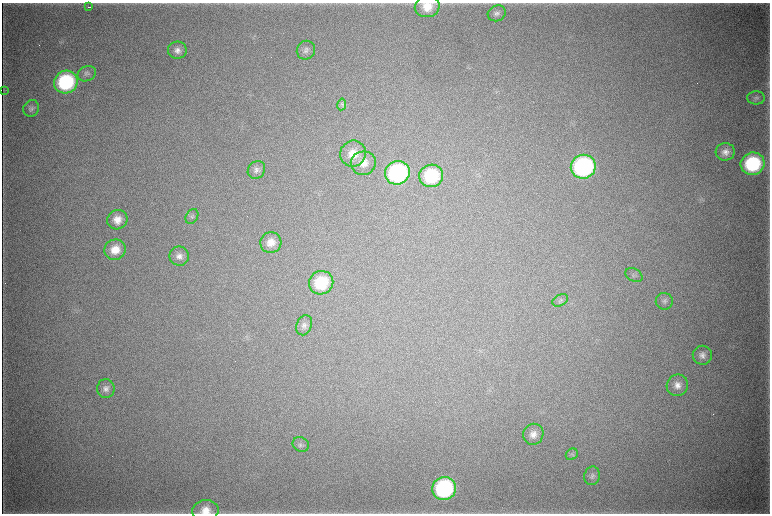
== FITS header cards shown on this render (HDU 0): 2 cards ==
NAXIS1  =                 1536 / length of data axis 1
NAXIS2  =                 1023 / length of data axis 2

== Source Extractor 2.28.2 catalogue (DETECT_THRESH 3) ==
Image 1536 x 1023 px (HDU 0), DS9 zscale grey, zoomed out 1/2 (1 PNG px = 2 x 2 image px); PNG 772 x 516 px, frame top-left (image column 1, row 1022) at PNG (2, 3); each listed source drawn as its Kron ellipse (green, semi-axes under 4 px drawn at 4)
Background 5280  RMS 42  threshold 125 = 3 sigma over >= 5 px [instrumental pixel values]
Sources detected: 41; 3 cannot appear on this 1/2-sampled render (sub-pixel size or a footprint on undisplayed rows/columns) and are neither listed nor drawn; the other 38 listed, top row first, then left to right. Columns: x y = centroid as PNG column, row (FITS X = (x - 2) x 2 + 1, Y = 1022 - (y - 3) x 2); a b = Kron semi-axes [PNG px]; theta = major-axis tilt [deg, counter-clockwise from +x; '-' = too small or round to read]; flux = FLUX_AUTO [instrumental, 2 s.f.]
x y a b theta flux
89 7 3 2 - 3.8e+03
427 7 12 10 12 1.4e+05
497 13 9 7 25 3.8e+04
177 50 9 8 - 5.4e+04
306 50 9 9 - 4.7e+04
87 74 9 7 24 3.3e+04
66 82 12 11 - 9.3e+05
4 90 3 3 - 6.4e+03
756 98 9 6 -2 2.9e+04
342 104 6 4 80 1.9e+04
31 108 8 7 - 3.4e+04
725 152 9 9 - 7.0e+04
353 154 13 12 - 1.6e+05
363 163 12 11 - 1.1e+05
753 164 12 11 - 8.0e+05
583 167 12 12 - 1.6e+06
256 170 9 8 - 4.3e+04
397 173 12 11 - 1.3e+06
431 176 12 11 - 5.6e+05
192 216 8 5 57 2.2e+04
117 220 10 9 - 1.0e+05
271 242 10 10 - 1.0e+05
115 250 11 10 - 1.4e+05
179 256 10 9 - 6.2e+04
634 275 9 6 -29 2.8e+04
321 283 12 11 - 4.1e+05
560 300 8 5 28 2.7e+04
664 301 8 8 - 3.5e+04
304 325 10 7 69 4.2e+04
702 355 10 9 - 5.6e+04
677 385 11 10 - 7.6e+04
106 388 9 9 - 4.8e+04
533 434 10 10 - 7.5e+04
301 444 8 7 - 3.0e+04
572 454 6 5 - 2.2e+04
592 476 9 8 - 3.5e+04
444 489 12 11 - 1.2e+06
205 510 13 10 8 1.2e+05
At the frame edge (FLAGS 8, measured only in part): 2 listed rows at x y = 427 7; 205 510
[3 sub-pixel or undisplayed-footprint detections neither listed nor drawn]